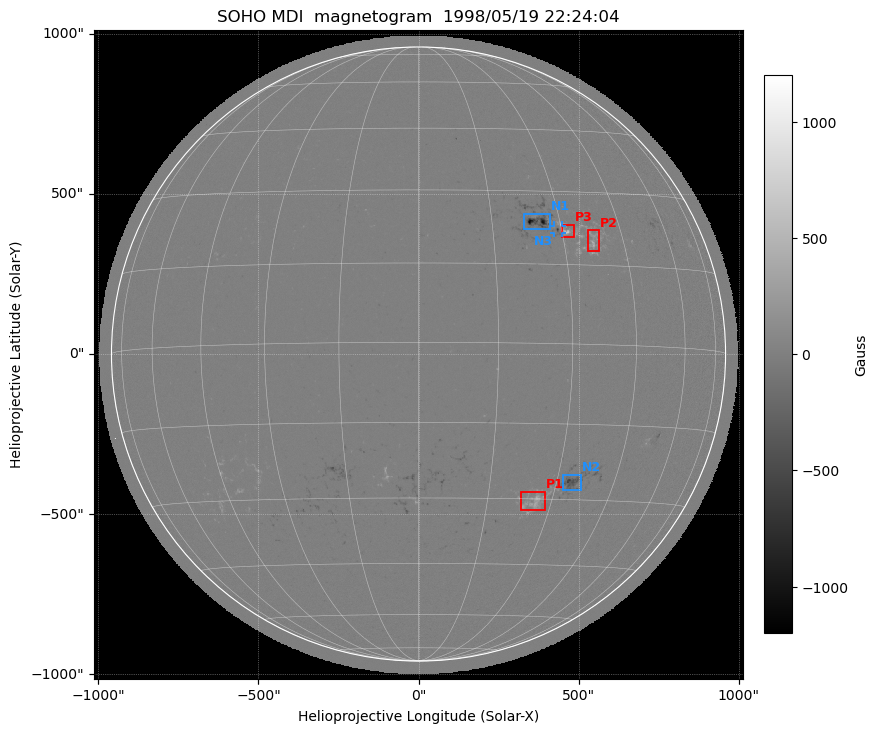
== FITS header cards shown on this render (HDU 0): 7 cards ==
TELESCOP= 'SOHO    '
INSTRUME= 'MDI     '
DATE-OBS= '1998/05/19'
TIME-OBS= '22:24:04.61'
CTYPE1  = 'solar-x '
CTYPE2  = 'solar-y '
BUNIT   = 'Gauss   '

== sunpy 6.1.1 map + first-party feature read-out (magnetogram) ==
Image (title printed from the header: SOHO MDI  magnetogram  1998/05/19 22:24:04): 1024 x 1024 px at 1.98 arcsec/px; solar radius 959 arcsec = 485 px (full disc in frame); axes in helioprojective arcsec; data unit Gauss (BUNIT, on the colour bar)
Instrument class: MAGNETOGRAM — CONTENT/DPC_OBSR says magnetogram
Display: grey scale clipped to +-1200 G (the 99.5th-percentile rule alone would give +-137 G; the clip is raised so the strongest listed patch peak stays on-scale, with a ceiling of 1500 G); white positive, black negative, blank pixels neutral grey
Flux patches: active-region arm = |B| over 17 px >= 100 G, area >= 73 px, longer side >= 12 px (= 24 arcsec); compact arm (3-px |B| >= 300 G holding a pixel >= 400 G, >= 4 px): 7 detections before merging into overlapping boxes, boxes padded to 12 px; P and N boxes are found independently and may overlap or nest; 3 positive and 3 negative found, all listed = drawn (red P1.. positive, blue N1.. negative; 1 of them under ~27 arcsec drawn as corner ticks so the feature stays visible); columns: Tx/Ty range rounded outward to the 5 arcsec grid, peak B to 10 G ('>+1200(sat)' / '<-1200(sat)' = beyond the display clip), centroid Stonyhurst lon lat
Positive patches:
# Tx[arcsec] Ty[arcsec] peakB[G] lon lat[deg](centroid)
P1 320..395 -490..-430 +460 +26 -31
P2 525..565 320..390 +540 +37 +20
P3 445..490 365..405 +730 +31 +22
Negative patches:
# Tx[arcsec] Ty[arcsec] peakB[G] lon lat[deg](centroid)
N1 325..410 390..440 -1100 +25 +24
N2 450..510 -425..-375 -640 +34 -26
N3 420..450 375..405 -630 +29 +22
Bipolar pairs (each listed P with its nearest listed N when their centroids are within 0.25 R_sun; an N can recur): P1-N2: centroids ~125 arcsec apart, P1 is south-east of N2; P2-N3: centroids ~125 arcsec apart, P2 is west of N3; P3-N3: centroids ~25 arcsec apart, P3 is west of N3